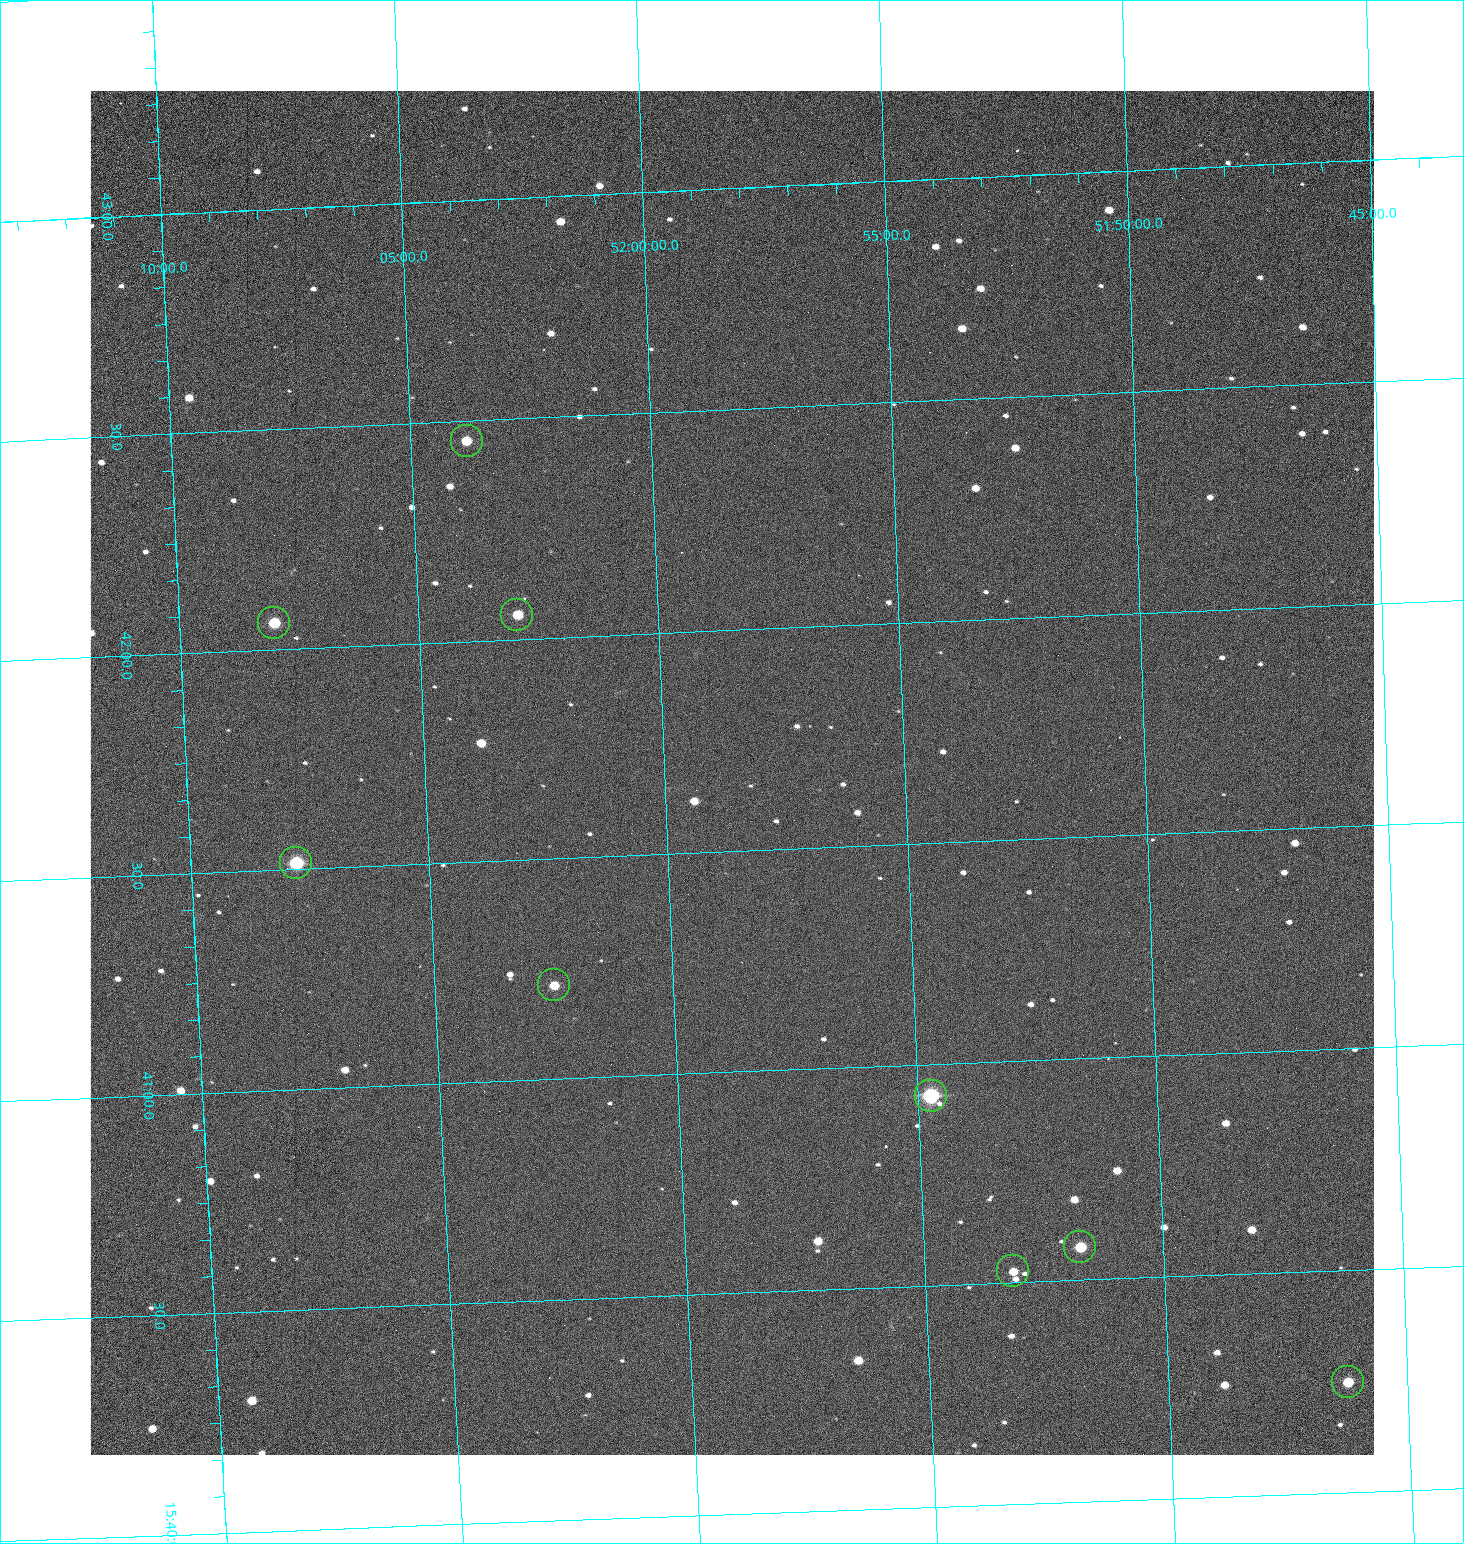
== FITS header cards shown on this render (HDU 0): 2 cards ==
NAXIS1  =                 1284 /fastest changing axis
NAXIS2  =                 1364 /next to fastest changing axis

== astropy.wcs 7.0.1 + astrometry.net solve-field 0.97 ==
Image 1284 x 1364 px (HDU 0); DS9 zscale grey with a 90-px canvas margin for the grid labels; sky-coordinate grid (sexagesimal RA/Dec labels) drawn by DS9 from the SOLVED WCS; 9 Tycho-2 reference stars matched to detected sources circled (green)
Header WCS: RA---TAN/DEC--TAN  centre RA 15:41:41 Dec +51:59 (235.42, +51.98 deg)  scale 1.26 arcsec/px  FOV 26.9' x 28.5'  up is +92 deg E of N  parity flipped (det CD > 0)
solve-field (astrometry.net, Tycho-2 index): VERIFIED the header's WCS against the Tycho-2 star catalogue (9 matches, 0 conflicts) and refined it, rather than solving blind
Solved WCS: RA---TAN-SIP/DEC--TAN-SIP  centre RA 15:41:41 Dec +51:59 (235.42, +51.98 deg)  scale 1.25 arcsec/px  FOV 26.8' x 28.5'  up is +92 deg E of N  parity flipped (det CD > 0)
The solver's refit moves the header's centre by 0.5 arcsec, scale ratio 0.9967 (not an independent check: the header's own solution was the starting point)
Tycho-2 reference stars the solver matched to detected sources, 9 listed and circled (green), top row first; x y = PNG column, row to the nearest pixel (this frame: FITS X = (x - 90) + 1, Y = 1364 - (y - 91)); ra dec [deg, ICRS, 3 dp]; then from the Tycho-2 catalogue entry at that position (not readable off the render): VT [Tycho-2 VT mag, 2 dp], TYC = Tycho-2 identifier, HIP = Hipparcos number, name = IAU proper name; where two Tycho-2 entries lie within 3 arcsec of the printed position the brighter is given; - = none
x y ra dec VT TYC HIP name
467 441 235.614 +52.064 11.61 3489-1132-1 - -
517 615 235.514 +52.049 11.19 3489-1407-1 - -
274 623 235.515 +52.133 11.12 3489-1380-1 - -
296 863 235.378 +52.130 9.31 3489-1322-1 76850 -
554 985 235.303 +52.042 11.52 3489-958-1 - -
931 1096 235.232 +51.912 9.59 3489-824-1 - -
1080 1247 235.143 +51.862 10.97 3489-1016-1 - -
1013 1271 235.131 +51.886 12.29 3489-908-1 - -
1348 1382 235.062 +51.771 11.53 3489-1453-1 - -